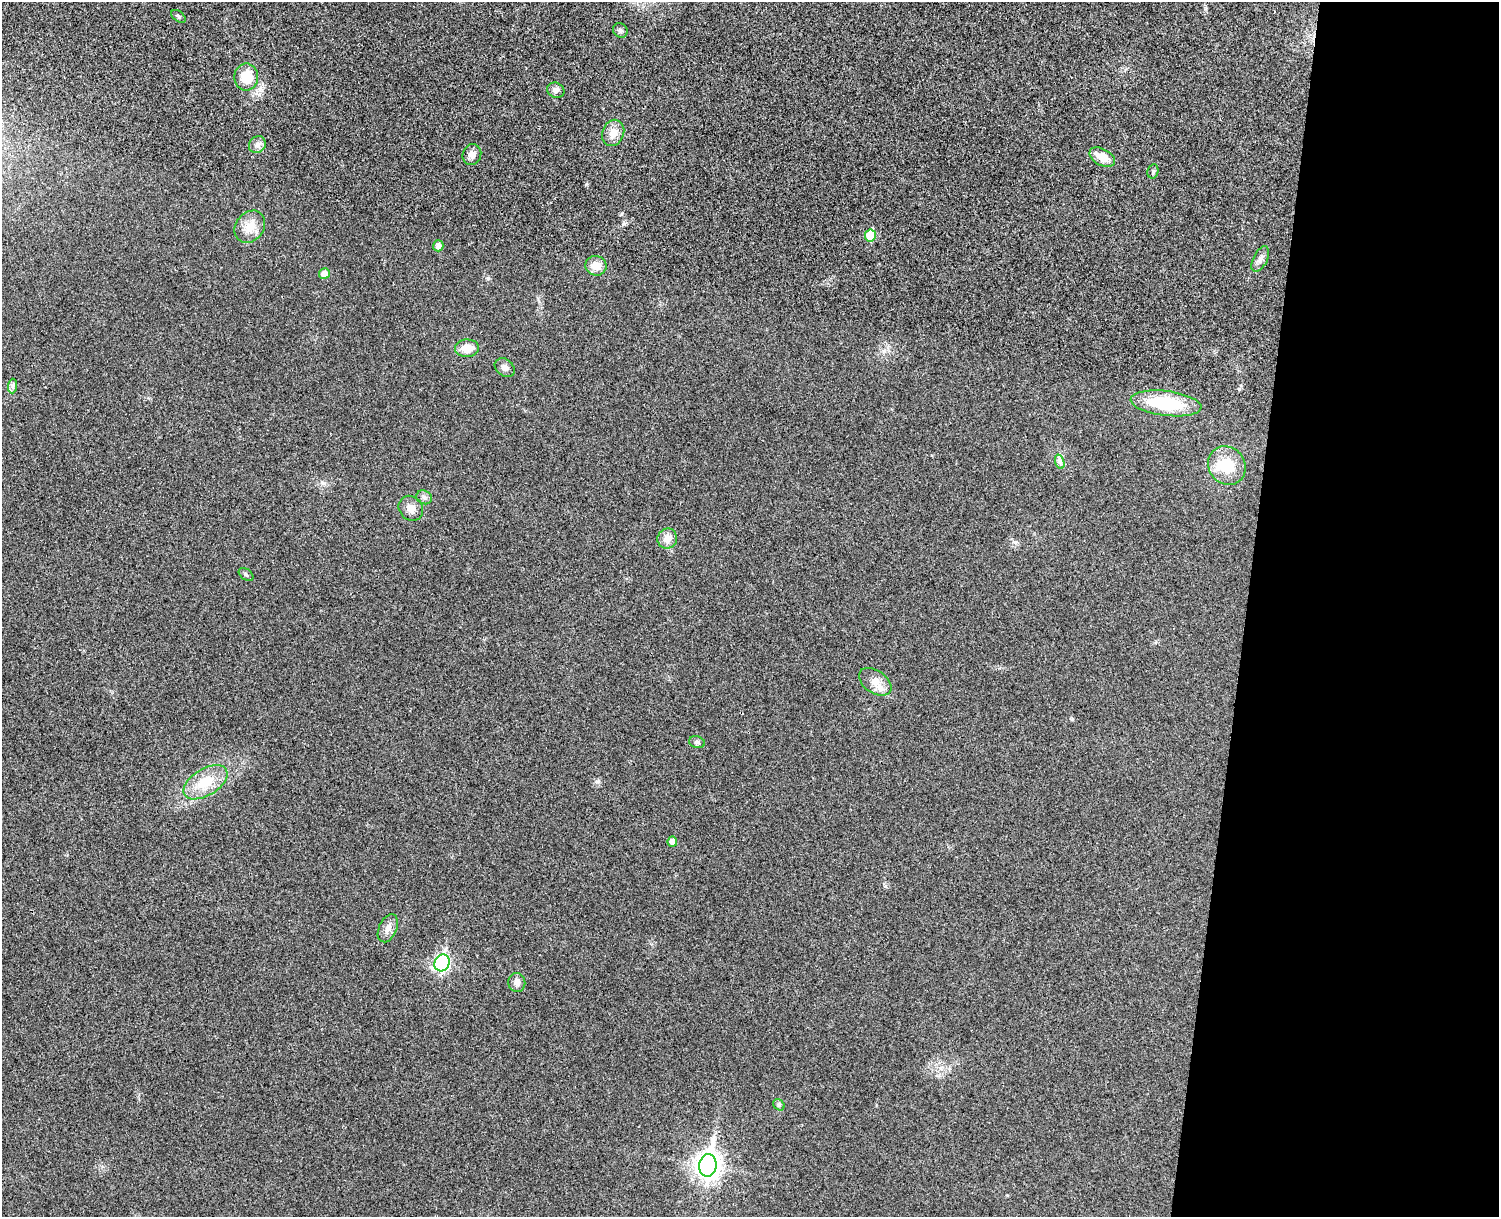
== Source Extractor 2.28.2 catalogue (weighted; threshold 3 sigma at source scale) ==
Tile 9 of 3 x 4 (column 3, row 3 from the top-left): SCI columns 3167-4663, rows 1233-2447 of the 4954 x 4892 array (HDU 1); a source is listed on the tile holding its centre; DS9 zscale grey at full resolution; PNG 1501 x 1219 px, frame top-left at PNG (2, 2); each listed source drawn as its Kron ellipse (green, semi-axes under 4 px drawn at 4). Shown black and unused: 17% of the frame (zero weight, under 3 of 4 exposures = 6% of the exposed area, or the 3 px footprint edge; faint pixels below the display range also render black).
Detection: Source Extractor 2.28.2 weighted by HDU 2 'WHT'; one run over the whole footprint, this tile lists its part. Background 0.0219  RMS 0.0062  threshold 0.0281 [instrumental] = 3 sigma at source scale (4.5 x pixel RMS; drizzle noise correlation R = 1.50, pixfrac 1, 0.05/0.05 arcsec/px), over >= 5 px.
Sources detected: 35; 1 inside a brighter listed object's ellipse — not listed separately; the other 34 listed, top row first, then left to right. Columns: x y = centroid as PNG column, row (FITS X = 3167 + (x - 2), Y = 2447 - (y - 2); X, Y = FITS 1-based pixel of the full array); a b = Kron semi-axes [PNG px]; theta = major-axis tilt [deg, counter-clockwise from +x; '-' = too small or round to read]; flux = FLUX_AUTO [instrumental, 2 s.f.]
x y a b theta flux
178 16 8 5 -39 1.1
620 30 8 6 -44 1.4
246 77 13 12 - 15
556 90 9 7 -24 2.2
613 133 13 10 69 6.6
257 145 9 8 - 2.6
472 155 10 9 - 3
1102 157 14 8 -28 7.6
1153 171 7 5 76 1.1
250 227 17 14 52 8.8
870 235 6 5 - 19
438 246 5 5 - 2.8
1260 259 14 7 63 3
596 266 11 9 -13 6.3
324 274 5 5 - 5.2
467 348 12 8 2 7.6
505 368 11 8 -38 2.8
12 386 7 4 88 1.5
1166 403 35 12 -7 35
1060 462 7 4 -72 1.6
1227 465 20 18 -49 19
424 497 8 6 -24 2
411 508 13 11 -49 4.4
667 538 10 9 - 5.2
246 575 8 5 -37 1.1
875 682 18 11 -35 6.9
697 742 8 5 -16 1.4
205 782 24 13 31 16
672 842 5 5 - 4.2
388 928 15 9 65 4.2
442 963 8 7 - 110
517 982 9 8 - 3.2
779 1105 6 5 - 1.1
708 1165 11 8 81 510
Unlisted compact peaks at least as high as the median listed source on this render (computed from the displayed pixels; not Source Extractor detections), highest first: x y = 488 278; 624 224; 586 184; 1072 719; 597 782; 323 483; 1015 542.